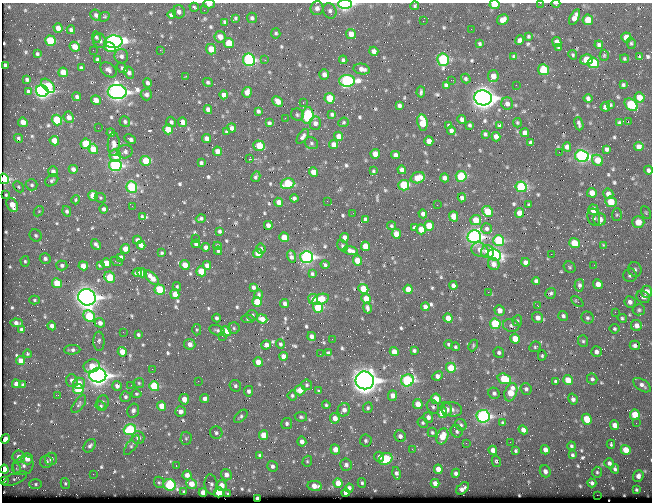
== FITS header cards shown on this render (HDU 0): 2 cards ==
NAXIS1  =                  650 / Width of table row in bytes
NAXIS2  =                  500 / Number of rows in table

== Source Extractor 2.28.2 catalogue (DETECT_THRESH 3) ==
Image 650 x 500 px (HDU 0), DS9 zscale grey, 1 PNG px = 1 image px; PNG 654 x 504 px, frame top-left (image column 1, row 500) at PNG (2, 3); each listed source drawn as its Kron ellipse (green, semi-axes under 4 px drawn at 4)
Background 357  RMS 1.3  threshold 4.03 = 3 sigma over >= 5 px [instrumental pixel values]
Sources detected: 725; of the 725, the 500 brightest by FLUX_AUTO listed and drawn (225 fainter detections omitted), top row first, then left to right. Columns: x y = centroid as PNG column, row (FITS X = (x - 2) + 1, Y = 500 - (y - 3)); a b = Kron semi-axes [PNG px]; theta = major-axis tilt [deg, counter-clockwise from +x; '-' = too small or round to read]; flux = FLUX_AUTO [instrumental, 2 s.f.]
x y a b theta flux
540 3 2 2 - 310
556 3 4 2 - 160
209 4 6 3 -1 360
345 4 7 4 0 13000
495 5 5 4 - 1500
415 6 4 4 - 130
194 7 4 3 - 140
317 8 7 6 - 450
204 10 2 2 - 130
330 11 8 6 -64 290
179 12 7 6 - 440
172 14 4 3 - 540
96 15 6 5 - 270
104 17 5 4 - 130
575 17 8 4 63 650
235 18 4 3 - 140
252 18 5 5 - 220
503 20 6 4 31 690
588 20 5 5 - 1400
423 21 2 2 - 400
225 22 4 3 - 200
58 28 4 4 - 570
471 29 2 2 - 130
71 30 4 3 - 200
276 33 5 4 - 160
351 34 5 4 - 870
528 36 3 3 - 130
96 37 6 4 -83 150
220 37 6 5 - 770
626 37 5 5 - 1000
520 40 5 4 - 350
50 41 5 5 - 3900
100 41 7 6 - 390
114 42 9 6 4 27000
557 42 5 4 - 550
229 43 5 5 - 1800
631 43 6 4 -76 150
479 44 4 3 - 170
599 45 4 4 - 230
75 47 5 4 - 920
110 47 6 5 - 1500
559 48 4 3 - 200
211 49 5 5 - 1600
93 50 2 2 - 240
160 50 2 2 - 610
374 51 5 4 - 450
37 54 3 3 - 130
573 55 5 4 - 140
604 55 5 4 - 130
121 56 7 6 - 350
640 56 4 3 - 140
514 57 3 3 - 150
97 59 4 3 - 160
624 59 4 4 - 130
249 60 6 6 - 13000
265 60 3 2 - 210
343 60 4 3 - 180
443 60 6 6 - 8400
586 60 6 5 - 2100
593 63 5 5 - 3900
5 65 4 3 - 180
81 68 4 3 - 180
122 68 6 3 -39 160
362 69 8 5 -12 500
108 70 9 6 -42 330
543 70 5 5 - 3600
63 72 5 4 - 1300
129 72 6 4 -58 290
324 74 5 5 - 480
186 76 3 2 - 240
493 76 6 5 - 750
466 78 5 4 - 170
27 80 4 3 - 230
451 80 2 2 - 400
347 81 8 6 2 17000
208 82 5 4 - 180
147 83 5 4 - 260
446 85 4 4 - 230
516 85 2 2 - 210
623 85 3 3 - 160
48 86 8 5 -49 3100
29 91 4 3 - 140
42 91 6 5 - 25000
117 92 9 7 -1 42000
247 92 5 5 - 790
421 92 5 3 - 170
146 94 6 5 - 280
224 95 4 4 - 450
77 97 4 4 - 230
639 97 5 5 - 1000
330 98 5 5 - 2300
483 98 9 7 -9 63000
588 98 4 3 - 230
96 100 5 4 - 770
278 101 6 4 -44 720
303 102 3 2 - 470
507 104 6 5 - 390
399 105 4 4 - 260
610 105 4 3 - 130
631 105 7 5 -43 5400
605 107 4 4 - 380
208 109 4 4 - 480
258 111 4 4 - 210
332 114 4 4 - 200
297 115 6 6 - 170
308 116 8 6 84 8500
69 117 6 5 - 530
285 118 2 2 - 240
462 119 4 4 - 290
57 120 5 5 - 3700
23 122 5 4 - 700
125 122 5 5 - 190
171 122 5 5 - 230
183 122 5 4 - 780
343 122 5 4 - 120
628 122 3 2 - 290
269 123 4 4 - 210
315 123 7 5 -88 400
422 123 8 5 -80 1900
517 123 4 4 - 120
619 123 4 3 - 160
579 124 7 3 -72 220
469 125 4 3 - 150
449 126 3 3 - 150
499 126 3 3 - 140
98 128 2 2 - 130
232 128 4 4 - 410
168 129 5 4 - 1700
451 131 4 4 - 290
227 132 4 3 - 160
111 133 4 4 - 220
525 133 4 4 - 460
485 134 4 3 - 160
303 136 8 4 54 280
339 136 5 4 - 720
496 137 5 4 - 550
19 138 4 3 - 140
207 138 4 4 - 600
130 139 6 3 -29 300
54 141 5 4 - 1200
429 141 5 4 - 680
531 142 4 4 - 250
311 143 7 5 -33 190
86 144 5 5 - 3600
114 144 12 6 89 530
334 145 4 4 - 680
259 146 6 5 - 2200
639 146 5 4 - 480
567 147 4 4 - 380
93 149 5 4 - 1300
607 149 4 4 - 240
217 151 5 4 - 640
125 152 7 6 - 280
559 152 2 2 - 350
375 154 5 4 - 1000
395 155 4 4 - 400
115 156 6 5 - 1300
582 156 7 5 -11 16000
249 159 3 2 - 2700
598 160 6 5 - 1300
146 161 5 5 - 2400
201 163 4 3 - 180
115 165 6 5 - 14000
73 169 4 4 - 410
402 170 4 4 - 390
648 170 4 4 - 270
53 171 5 5 - 340
373 171 3 3 - 130
313 172 5 4 - 1000
461 176 5 5 - 4800
256 177 5 3 - 180
418 178 7 5 19 1200
445 178 4 4 - 390
4 179 5 5 - 5800
52 180 7 5 37 210
288 184 7 5 17 4600
32 185 6 5 - 190
404 185 5 5 - 4500
18 187 6 4 -44 140
132 187 6 5 - 6400
521 187 5 5 - 6000
592 193 5 4 - 850
608 194 5 5 - 500
6 195 3 3 - 130
93 196 5 4 - 1400
100 198 6 4 -22 130
294 198 4 4 - 260
462 198 4 4 - 310
76 200 5 4 - 130
327 201 2 2 - 160
279 202 4 4 - 640
611 202 5 5 - 2000
12 205 7 5 -58 1100
437 205 2 2 - 240
529 205 3 3 - 140
132 206 2 2 - 170
104 209 4 3 - 270
593 210 5 5 - 1700
39 211 6 4 44 140
67 211 5 4 - 220
488 211 6 5 - 2600
353 213 2 2 - 170
519 213 5 4 - 960
646 213 7 4 -63 130
423 214 4 4 - 380
617 215 6 5 - 140
142 216 4 3 - 130
454 216 5 4 - 1100
594 217 9 6 -74 270
201 218 5 4 - 180
365 219 4 3 - 220
600 219 6 6 - 770
476 220 5 5 - 1400
638 222 6 6 - 1400
268 225 4 4 - 450
392 226 4 4 - 130
429 226 5 5 - 1600
414 228 4 4 - 250
421 229 5 5 - 1300
487 229 5 5 - 220
220 231 4 3 - 210
396 234 5 4 - 930
36 235 6 5 - 180
284 237 5 4 - 1500
474 237 6 6 - 25000
195 238 2 2 - 240
344 238 5 4 - 480
137 240 4 4 - 370
499 240 5 5 - 6100
574 243 5 5 - 2400
96 244 6 3 -48 280
196 244 4 4 - 290
141 245 4 4 - 520
603 245 3 2 - 900
217 246 4 3 - 180
342 246 6 5 - 150
365 246 5 4 - 1000
206 247 4 4 - 360
125 249 5 4 - 910
261 249 5 5 - 150
480 250 9 7 -25 600
218 251 4 3 - 140
351 251 7 4 -18 480
488 252 6 6 - 990
162 253 3 3 - 140
258 253 5 4 - 1100
551 254 2 2 - 850
494 255 7 5 -26 14000
291 256 6 4 -70 330
121 257 4 4 - 370
307 257 6 6 - 19000
45 258 5 5 - 260
357 260 5 4 - 1300
25 261 5 4 - 150
117 261 6 4 -21 140
525 262 4 4 - 480
106 263 5 4 - 1200
494 264 6 5 - 490
62 265 5 5 - 240
101 265 4 3 - 260
185 265 5 4 - 1000
207 265 4 4 - 440
325 265 4 3 - 160
594 265 2 2 - 130
83 266 4 4 - 1000
570 267 6 5 - 140
635 269 7 6 - 270
201 271 5 4 - 2000
137 273 4 3 - 260
142 273 5 4 - 820
312 274 3 3 - 140
630 275 6 6 - 290
110 277 6 5 - 2300
152 278 9 4 -45 960
536 281 4 4 - 230
57 283 5 4 - 2200
598 284 5 4 - 610
453 285 4 4 - 330
579 285 6 5 - 240
177 287 4 3 - 130
253 287 4 3 - 270
363 289 5 4 - 1700
408 289 5 4 - 1100
160 290 5 5 - 3500
488 292 2 2 - 430
647 292 6 5 - 940
550 293 6 5 - 170
175 294 5 4 - 810
259 294 5 3 - 160
87 297 9 8 - 53000
643 297 7 6 - 290
313 299 5 5 - 430
321 299 8 5 19 2300
366 299 5 4 - 1200
34 300 5 4 - 130
577 301 7 3 -39 160
257 302 5 4 - 2100
630 302 6 5 - 370
285 303 4 3 - 270
538 306 3 2 - 390
318 307 5 5 - 4400
425 307 4 4 - 300
367 308 6 3 -77 230
500 310 5 5 - 530
639 310 6 5 - 170
615 312 2 2 - 420
252 315 5 5 - 160
89 316 6 5 - 4400
563 316 5 4 - 220
217 318 4 3 - 230
448 318 5 4 - 810
538 318 6 5 - 530
587 318 6 6 - 210
622 318 5 4 - 150
248 319 6 4 -3 120
262 319 5 4 - 790
517 321 5 5 - 150
16 323 6 4 -5 410
100 323 5 4 - 460
495 324 5 5 - 4900
511 325 8 6 -12 260
52 326 4 4 - 420
636 326 5 5 - 570
234 328 6 5 - 180
22 329 4 4 - 300
614 329 5 4 - 150
197 330 6 4 88 120
217 330 8 5 -16 230
226 331 5 5 - 1900
123 332 2 2 - 320
138 335 4 3 - 150
222 336 2 2 - 600
312 336 4 4 - 330
332 339 2 2 - 300
515 339 5 4 - 1400
99 341 9 5 -90 240
583 341 6 5 - 170
190 344 5 5 - 540
280 344 4 4 - 160
448 344 4 4 - 140
266 345 5 4 - 620
473 345 6 4 65 130
635 345 5 4 - 300
456 347 4 4 - 150
535 347 6 5 - 160
72 350 8 5 2 260
414 351 4 3 - 170
122 352 5 4 - 1000
394 352 4 4 - 960
499 352 5 5 - 210
596 352 5 5 - 320
328 353 4 3 - 190
27 354 4 4 - 130
320 354 2 2 - 120
542 355 5 4 - 130
283 356 4 4 - 570
21 361 4 4 - 830
258 362 5 4 - 1100
92 366 8 6 19 1200
451 368 5 5 - 2100
152 369 2 2 - 130
98 375 8 7 - 47000
437 376 5 4 - 380
504 379 7 5 -18 3800
592 379 5 5 - 210
72 380 6 6 - 360
365 380 9 9 - 79000
407 380 6 6 - 13000
568 380 5 4 - 1500
198 381 2 2 - 330
556 381 4 3 - 180
79 383 6 6 - 940
139 383 5 5 - 130
16 384 4 4 - 830
23 385 4 4 - 210
131 385 2 2 - 170
307 385 5 5 - 160
642 385 10 5 -35 400
117 386 5 5 - 350
154 386 5 5 - 3500
235 386 6 5 - 210
78 389 5 5 - 3900
526 389 6 5 - 260
300 390 5 5 - 1400
249 391 5 4 - 260
319 391 4 3 - 150
511 392 9 6 70 2000
494 393 6 5 - 250
136 394 5 4 - 120
58 395 2 2 - 350
392 395 5 4 - 640
292 396 5 4 - 160
125 397 5 5 - 210
205 398 4 4 - 410
184 399 5 5 - 830
436 399 5 5 - 1600
573 399 6 4 -58 350
103 402 7 6 - 270
79 404 10 5 54 230
418 404 5 4 - 1100
326 405 4 4 - 150
101 406 5 4 - 160
161 406 5 4 - 1200
433 407 7 6 - 210
368 408 5 4 - 180
447 409 7 5 -74 460
452 409 10 7 -10 470
344 410 7 6 - 520
133 411 7 5 76 300
180 411 5 5 - 470
442 413 5 5 - 2200
635 415 5 5 - 2500
241 416 8 5 44 200
483 416 7 6 - 17000
301 417 6 4 -10 170
428 417 5 5 - 410
335 418 5 5 - 700
587 419 5 5 - 1600
423 423 5 5 - 160
503 423 4 4 - 200
636 423 2 2 - 150
287 424 5 5 - 230
461 425 6 5 - 190
615 425 5 4 - 720
130 430 6 5 - 6800
523 430 5 4 - 420
457 431 6 6 - 230
432 432 5 4 - 150
216 433 6 6 - 230
263 435 5 4 - 1300
400 436 6 5 - 390
442 436 8 5 71 1500
138 438 6 6 - 470
186 438 6 5 - 160
5 439 5 4 - 370
366 441 6 6 - 210
302 442 5 4 - 470
510 442 2 2 - 220
466 443 2 2 - 230
611 444 4 3 - 130
132 445 11 4 55 200
90 446 7 5 52 260
571 446 4 4 - 170
335 449 5 5 - 800
412 449 3 2 - 220
493 450 4 4 - 560
545 450 5 4 - 540
626 450 5 4 - 1400
516 451 3 3 - 140
572 455 4 3 - 180
260 456 3 3 - 1200
19 457 6 6 - 600
379 457 5 5 - 380
27 459 6 5 - 810
51 459 6 6 - 370
386 459 7 5 36 4000
307 461 6 4 70 130
496 461 6 4 -79 150
46 462 6 6 - 300
609 463 5 4 - 310
346 465 6 5 - 340
23 466 11 9 32 540
176 466 3 2 - 180
272 466 5 5 - 330
4 469 4 4 - 1200
17 469 6 4 -70 130
438 469 5 4 - 850
615 469 4 4 - 230
545 471 6 5 - 440
597 472 5 4 - 150
397 473 6 4 -77 260
456 473 4 4 - 290
93 474 2 2 - 230
187 475 4 4 - 590
226 475 6 5 - 510
638 476 6 5 - 430
15 479 13 5 24 280
4 480 4 3 - 190
159 482 6 5 - 160
65 483 6 4 -76 140
338 483 5 4 - 1100
362 483 5 4 - 150
435 483 4 4 - 560
592 483 4 4 - 260
36 484 6 5 - 190
191 484 5 5 - 1100
211 484 10 6 -83 270
170 485 6 5 - 5900
221 485 5 5 - 820
315 486 7 5 -8 840
349 488 4 4 - 340
463 488 7 5 45 410
636 489 3 3 - 140
184 492 4 3 - 200
203 492 4 4 - 730
219 492 5 5 - 3200
346 493 4 4 - 460
228 494 4 3 - 160
597 495 2 2 - 1400
257 499 3 3 - 530
At the frame edge (FLAGS 8, measured only in part): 7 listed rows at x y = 540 3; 556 3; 209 4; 345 4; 495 5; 4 179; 4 469
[225 fainter detections neither listed nor drawn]